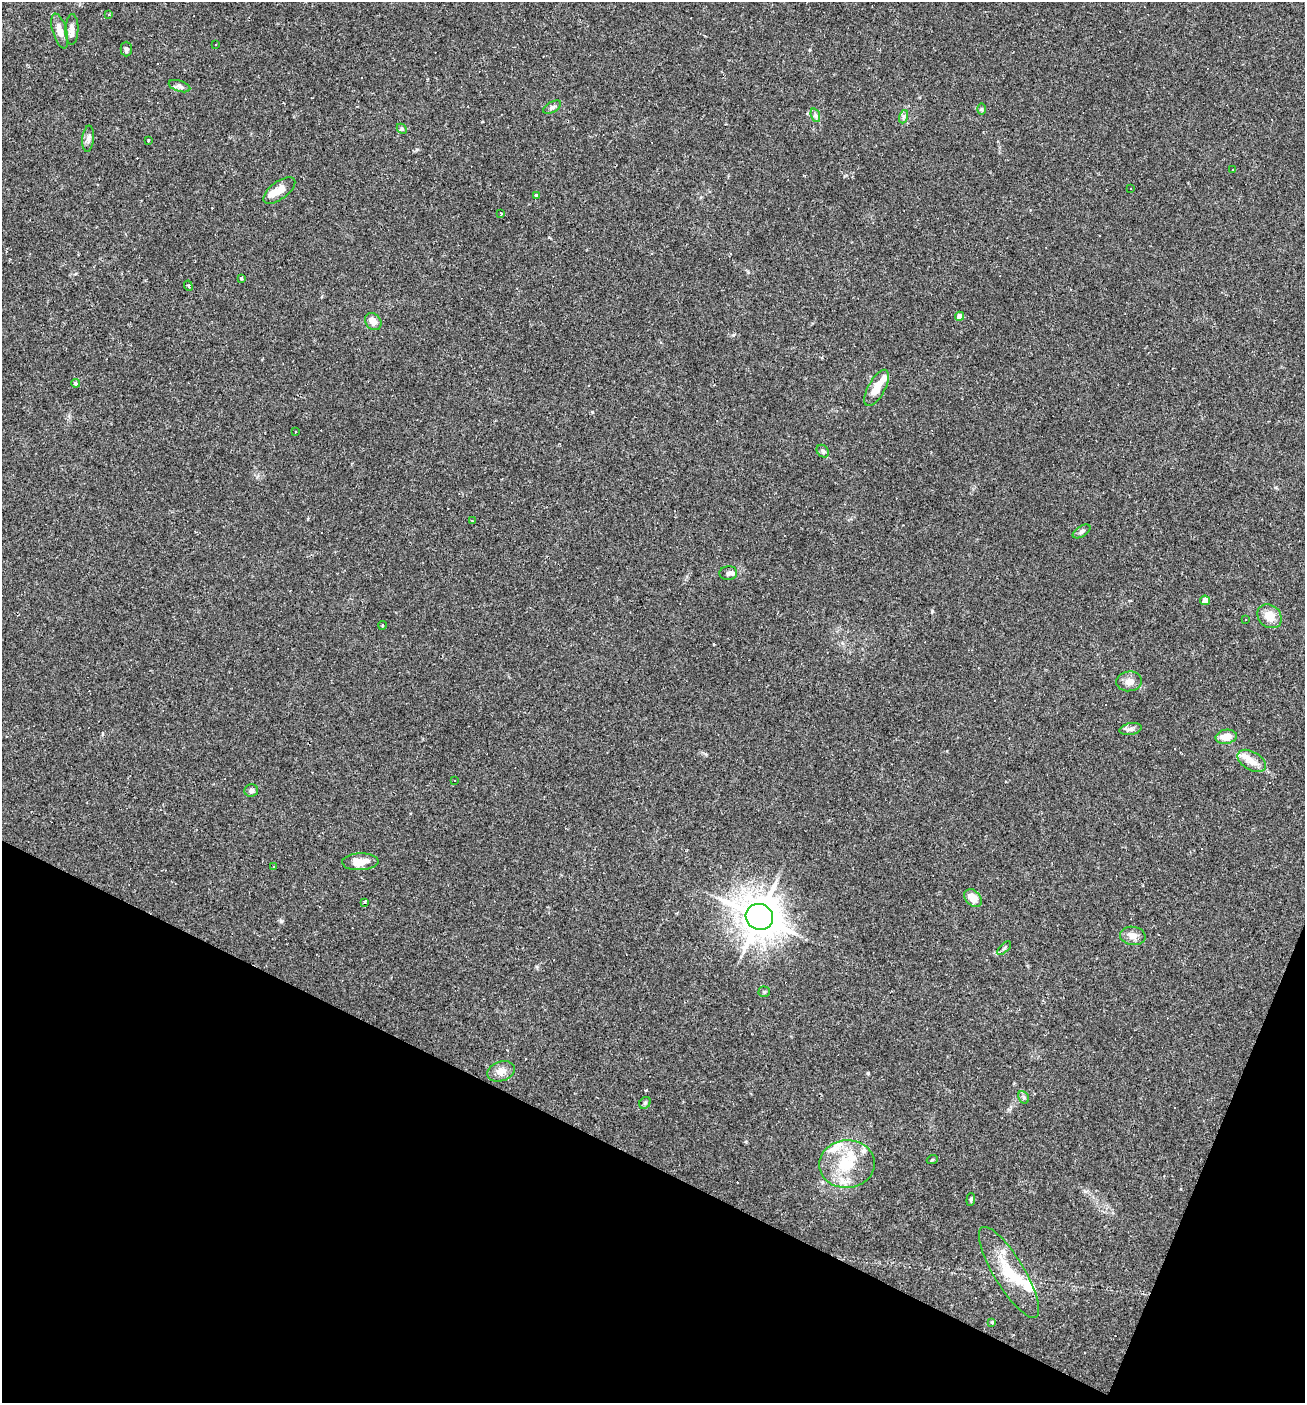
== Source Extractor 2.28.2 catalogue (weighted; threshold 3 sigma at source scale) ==
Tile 15 of 4 x 4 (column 3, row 4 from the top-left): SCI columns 2742-4044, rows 2-1402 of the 5617 x 5606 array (HDU 1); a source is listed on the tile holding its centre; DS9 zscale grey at full resolution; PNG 1307 x 1405 px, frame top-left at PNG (2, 2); each listed source drawn as its Kron ellipse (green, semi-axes under 4 px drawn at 4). Shown black and unused: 20% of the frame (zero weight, under 2 of 3 exposures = <1% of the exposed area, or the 3 px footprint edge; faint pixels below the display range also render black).
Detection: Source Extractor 2.28.2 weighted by HDU 2 'WHT'; one run over the whole footprint, this tile lists its part. Background 0.0488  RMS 0.0049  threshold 0.0221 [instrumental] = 3 sigma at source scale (4.5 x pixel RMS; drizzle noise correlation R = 1.50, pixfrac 1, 0.05/0.05 arcsec/px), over >= 5 px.
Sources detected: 76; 13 cosmic-ray / hot-pixel residue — neither listed nor drawn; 8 inside a brighter listed object's ellipse — not listed separately; the other 55 listed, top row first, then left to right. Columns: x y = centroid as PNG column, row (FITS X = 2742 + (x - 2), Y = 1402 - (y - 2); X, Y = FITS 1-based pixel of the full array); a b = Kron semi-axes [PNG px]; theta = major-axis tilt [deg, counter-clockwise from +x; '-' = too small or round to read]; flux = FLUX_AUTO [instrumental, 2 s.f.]
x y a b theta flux
109 14 3 3 - 0.68
72 29 15 6 89 2.5
60 31 18 7 -74 4.6
216 44 2 2 - 0.36
126 49 7 5 -90 1.2
179 86 11 5 -18 1.6
552 107 10 5 31 1.4
982 109 6 4 89 0.63
815 115 7 4 -72 1.1
903 117 7 4 71 1
402 129 6 4 -44 0.76
88 139 13 5 84 2
148 140 3 2 - 0.44
1232 169 3 3 - 1.1
1131 188 2 2 - 0.41
279 190 19 8 36 4.6
536 195 3 3 - 36
501 213 3 3 - 0.62
241 278 3 3 - 1.1
188 286 5 4 - 0.75
959 316 4 4 - 3.2
373 322 9 7 -51 3.6
75 383 4 4 - 1.2
877 388 20 8 61 6.6
296 431 3 2 - 1.3
823 451 7 5 -46 0.99
472 520 3 3 - 0.53
1082 531 10 5 31 1.3
728 573 9 7 4 1.7
1205 600 5 4 - 4
1270 616 13 11 -43 6.7
1246 619 3 3 - 1
382 625 4 2 - 0.39
1129 681 13 10 6 3.4
1131 729 11 6 10 1.8
1226 737 10 7 9 5.8
1252 761 16 9 -30 4.6
454 780 3 3 - 1.4
251 791 7 6 - 1.3
360 862 18 8 2 6.6
274 866 3 3 - 1.5
973 898 10 7 -46 6.2
365 902 3 3 - 0.67
759 917 14 12 -28 1100
1133 936 13 9 -9 3.4
1004 948 8 3 45 0.77
764 992 5 5 - 0.66
501 1071 14 9 18 4.1
1024 1097 6 5 - 0.87
645 1103 6 5 - 0.75
932 1160 5 3 - 0.45
847 1164 28 24 4 21
971 1199 6 4 85 0.73
1009 1272 52 15 -59 19
992 1322 3 3 - 0.67
Unlisted compact peaks at least as high as the median listed source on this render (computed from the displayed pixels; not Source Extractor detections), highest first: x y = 868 1073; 281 921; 733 335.